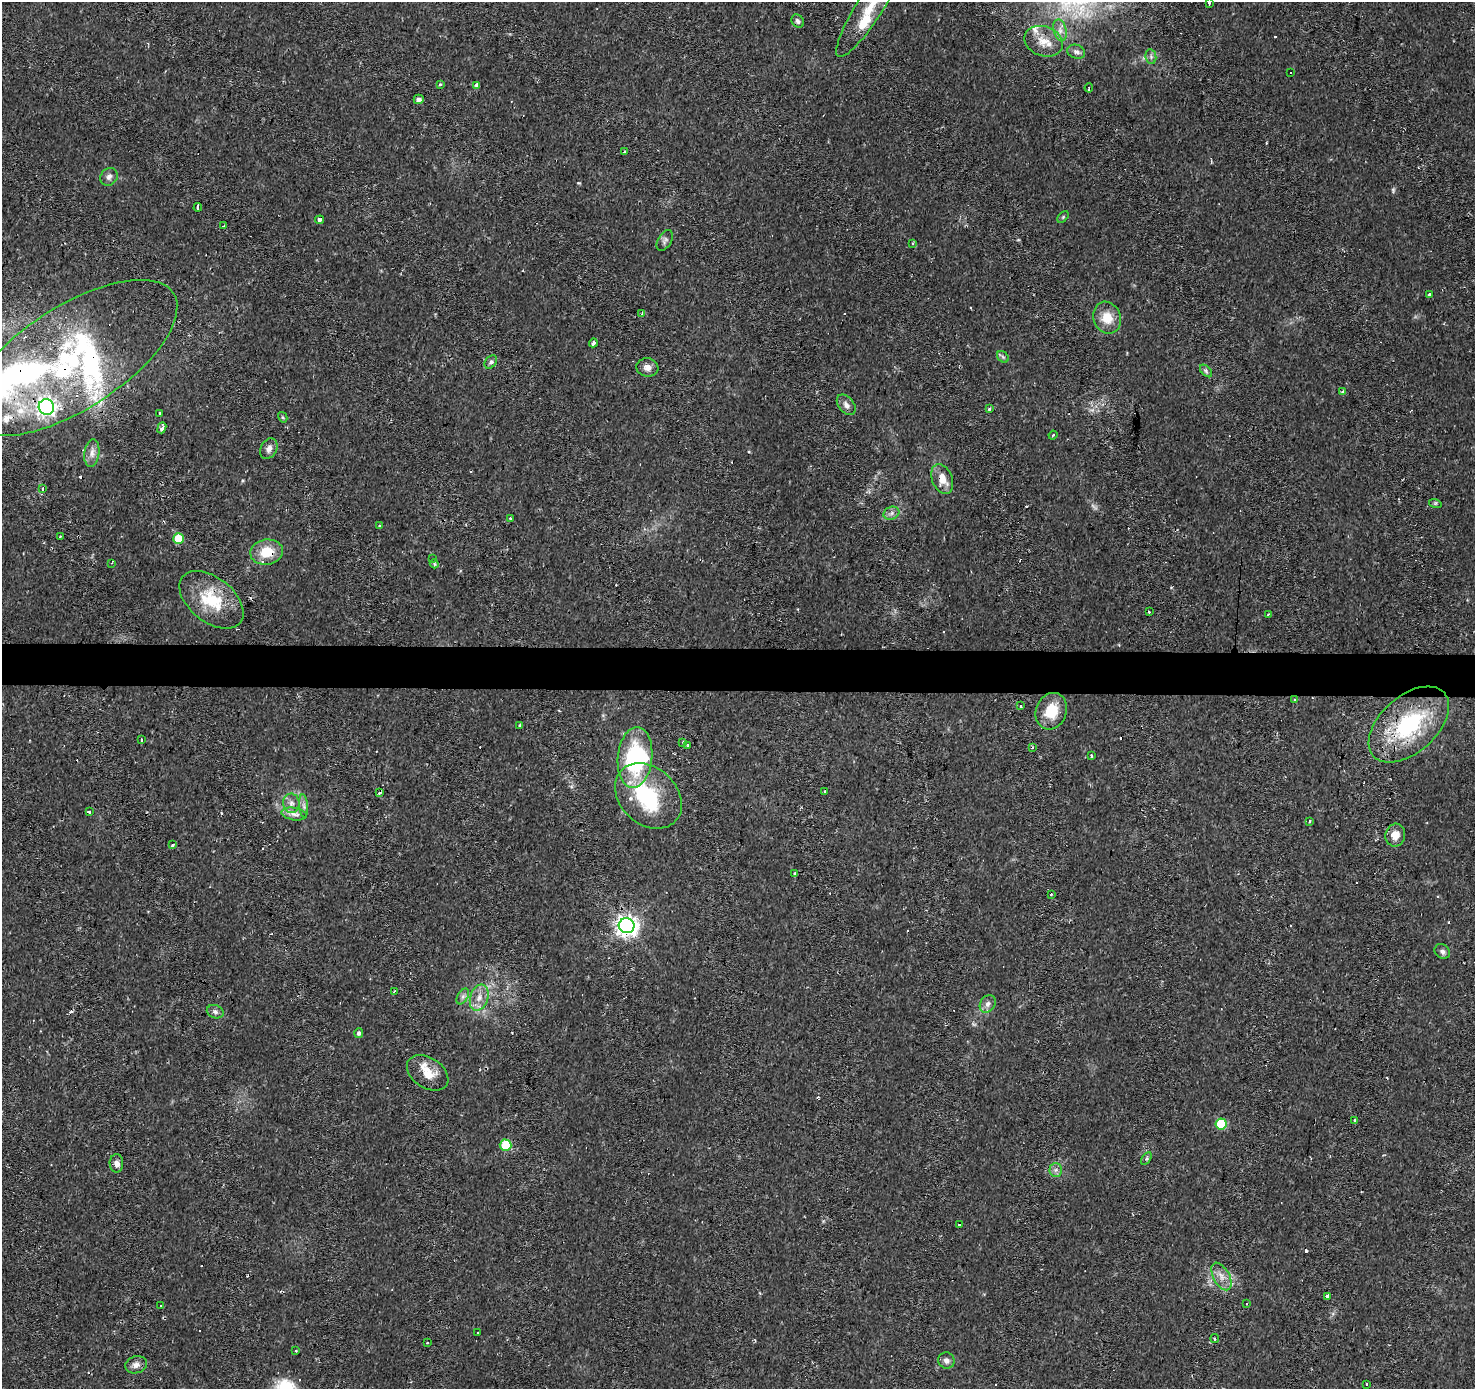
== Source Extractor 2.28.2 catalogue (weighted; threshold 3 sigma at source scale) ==
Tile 5 of 3 x 3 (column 2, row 2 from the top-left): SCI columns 1473-2945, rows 1614-3000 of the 4422 x 4663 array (HDU 1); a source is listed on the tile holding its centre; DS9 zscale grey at full resolution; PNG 1477 x 1391 px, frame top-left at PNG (2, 2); each listed source drawn as its Kron ellipse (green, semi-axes under 4 px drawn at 4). Shown black and unused: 3% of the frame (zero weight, under 2 of 3 exposures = <1% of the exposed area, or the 3 px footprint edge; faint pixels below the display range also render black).
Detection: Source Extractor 2.28.2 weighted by HDU 2 'WHT'; one run over the whole footprint, this tile lists its part. Background 0.0434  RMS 0.0035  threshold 0.0159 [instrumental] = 3 sigma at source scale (4.5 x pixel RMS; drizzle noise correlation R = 1.50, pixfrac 1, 0.0396/0.0396 arcsec/px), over >= 5 px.
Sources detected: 145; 2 too faint to see at this stretch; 4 inside a brighter object's white glare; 27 cosmic-ray / hot-pixel residue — neither listed nor drawn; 8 inside a brighter listed object's ellipse — not listed separately; the other 104 listed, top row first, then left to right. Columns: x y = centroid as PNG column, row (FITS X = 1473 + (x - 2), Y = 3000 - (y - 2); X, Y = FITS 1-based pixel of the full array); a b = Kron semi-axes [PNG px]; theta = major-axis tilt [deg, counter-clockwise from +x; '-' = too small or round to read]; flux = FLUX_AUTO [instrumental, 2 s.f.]
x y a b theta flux
1209 3 3 3 - 1.8
870 8 58 13 57 16
798 21 7 5 -49 0.9
1060 30 11 6 -75 1.9
1044 41 20 14 -20 5.6
1076 52 9 7 -19 1.3
1151 57 7 5 -79 0.9
1291 73 3 3 - 0.73
440 84 3 3 - 0.65
477 85 4 3 - 1.6
1089 88 4 2 - 0.73
419 99 5 4 - 1.5
624 152 4 3 - 0.32
109 177 9 8 - 1.5
198 207 4 3 - 1.8
1063 217 7 4 46 0.51
320 220 4 4 - 1.4
224 225 3 2 - 0.26
665 240 11 6 60 1.2
913 243 4 3 - 0.44
1429 294 4 2 - 0.33
642 314 3 3 - 1.2
1107 318 16 13 -70 6.1
593 343 4 3 - 2.6
1003 357 6 5 - 0.65
72 358 120 51 33 97
491 362 7 5 50 1
647 367 11 9 -8 2.1
1206 371 7 4 -46 0.74
1343 392 3 3 - 1.8
846 405 11 7 -51 1.7
46 407 8 7 - 110
989 409 3 3 - 1.3
160 413 3 3 - 1
283 417 6 4 -60 0.45
162 428 6 3 69 1.1
1053 435 4 3 - 0.37
269 449 11 8 62 2
92 453 14 7 81 2.2
942 479 15 10 -68 5.2
43 489 3 3 - 1.1
1435 503 6 4 -17 0.48
891 513 8 6 22 1.2
510 518 3 3 - 0.46
379 526 3 3 - 0.6
60 537 3 3 - 0.65
179 538 5 5 - 12
267 552 16 12 9 8.1
433 559 3 3 - 0.91
112 563 3 2 - 0.34
434 564 5 4 - 0.46
211 600 37 22 -39 16
1149 612 3 2 - 0.36
1268 614 3 2 - 0.51
1295 699 3 3 - 0.5
1021 706 3 3 - 0.9
1051 711 19 15 68 8.8
1409 724 48 28 42 35
520 726 3 3 - 1.1
141 739 2 2 - 0.4
683 742 3 3 - 0.5
688 746 3 3 - 0.72
1032 747 3 2 - 0.4
1091 756 4 2 - 0.67
635 757 30 17 84 40
825 791 3 3 - 0.8
379 793 4 2 - 0.48
648 796 37 28 -43 27
291 803 10 8 -84 2
304 806 11 4 -85 1.2
89 812 3 3 - 3.3
294 814 13 6 -9 1.9
1309 821 3 2 - 0.61
1395 835 11 10 - 3.9
173 845 4 3 - 1.9
795 873 3 3 - 0.59
1051 894 3 3 - 0.32
627 926 8 7 - 220
1442 951 8 6 -40 1.3
394 991 3 2 - 0.39
463 996 8 5 59 1.1
479 998 13 9 71 3.4
988 1004 9 7 56 1.7
215 1012 8 6 -20 1.1
359 1033 5 4 - 0.89
428 1073 22 15 -33 6.1
1355 1121 4 3 - 1.9
1221 1124 5 5 - 17
505 1145 6 5 - 18
1146 1159 7 4 57 0.6
116 1163 9 7 -89 2
1056 1170 7 6 - 1.1
959 1224 3 3 - 1.3
1221 1276 15 8 -61 3
1328 1296 4 3 - 2.1
1247 1303 3 2 - 0.7
161 1305 3 2 - 0.5
478 1332 3 3 - 0.75
1215 1339 4 3 - 0.44
427 1343 3 2 - 0.41
296 1351 2 2 - 0.33
946 1360 8 8 - 1.6
136 1365 11 8 15 2
1366 1385 3 3 - 6.2
Overlapping masked pixels (flux is a lower limit): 5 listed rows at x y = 72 358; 942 479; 267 552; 211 600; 1409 724
Isophote crosses this tile's border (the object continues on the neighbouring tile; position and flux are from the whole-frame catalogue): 2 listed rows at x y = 1209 3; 870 8